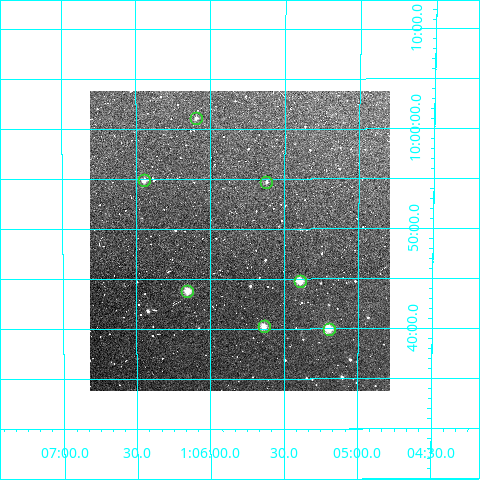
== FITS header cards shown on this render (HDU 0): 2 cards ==
NAXIS1  =                  300
NAXIS2  =                  300

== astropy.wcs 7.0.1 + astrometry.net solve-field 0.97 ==
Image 300 x 300 px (HDU 0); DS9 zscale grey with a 90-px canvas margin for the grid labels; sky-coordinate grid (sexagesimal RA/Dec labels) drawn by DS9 from the SOLVED WCS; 7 Tycho-2 reference stars matched to detected sources circled (green)
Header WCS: RA---TAN/DEC--TAN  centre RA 01:05:48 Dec +09:49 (16.45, +9.81 deg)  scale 6 arcsec/px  FOV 30.0' x 30.0'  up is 0 deg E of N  parity normal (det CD < 0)
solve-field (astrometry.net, Tycho-2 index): VERIFIED the header's WCS against the Tycho-2 star catalogue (verified at 2 index scales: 7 matches each, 0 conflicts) and refined it, rather than solving blind
Solved WCS: RA---TAN-SIP/DEC--TAN-SIP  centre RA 01:05:48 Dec +09:49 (16.45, +9.81 deg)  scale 5.99 arcsec/px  FOV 29.9' x 30.0'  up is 0 deg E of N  parity normal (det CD < 0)
The solver's refit moves the header's centre by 2.4 arcsec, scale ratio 0.9975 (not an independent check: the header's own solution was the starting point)
Tycho-2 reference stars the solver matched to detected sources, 7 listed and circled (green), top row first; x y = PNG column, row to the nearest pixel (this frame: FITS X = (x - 90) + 1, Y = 300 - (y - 91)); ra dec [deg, ICRS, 3 dp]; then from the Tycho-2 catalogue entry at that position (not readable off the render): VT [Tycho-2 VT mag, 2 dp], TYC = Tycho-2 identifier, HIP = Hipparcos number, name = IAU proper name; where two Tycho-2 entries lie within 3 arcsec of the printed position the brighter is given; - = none
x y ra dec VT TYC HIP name
196 118 16.523 +10.018 11.27 615-899-1 - -
144 180 16.611 +9.915 10.12 612-201-1 - -
266 182 16.405 +9.911 10.96 612-54-1 - -
300 281 16.348 +9.746 10.24 612-178-1 - -
187 291 16.538 +9.729 10.04 612-2-1 - -
264 326 16.409 +9.670 10.77 612-4-1 - -
329 329 16.299 +9.666 10.17 612-108-1 - -